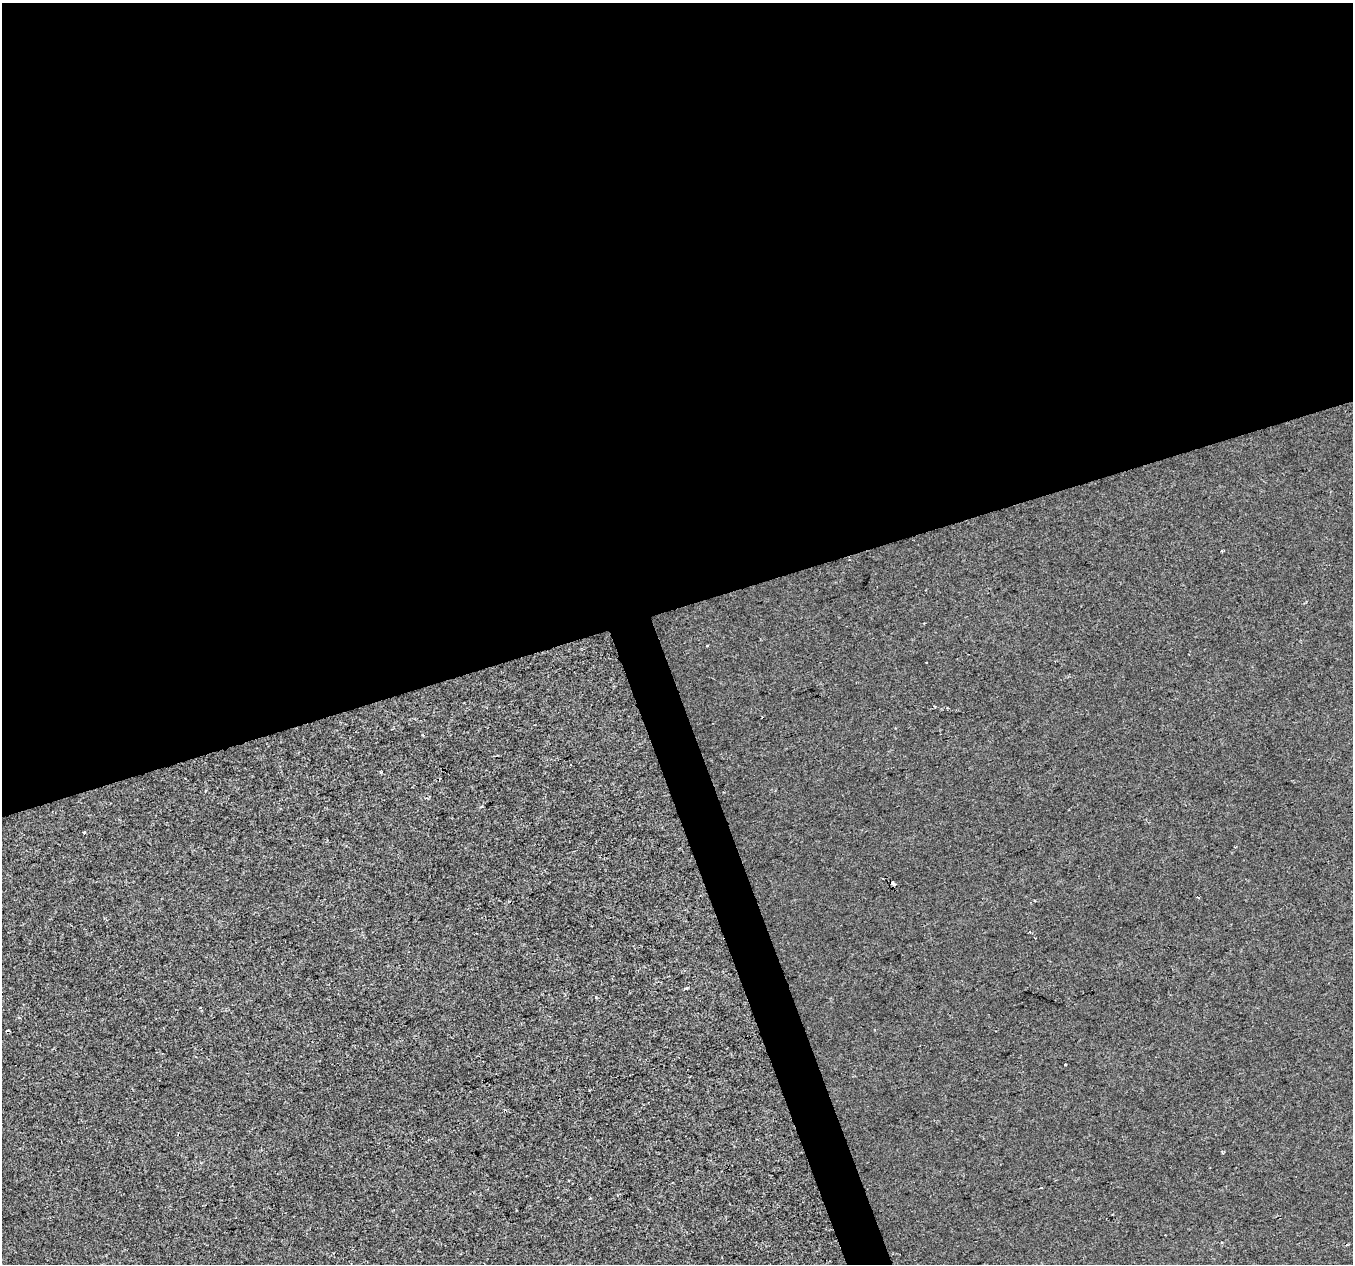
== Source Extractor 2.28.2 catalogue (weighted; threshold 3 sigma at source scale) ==
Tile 2 of 4 x 4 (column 2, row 1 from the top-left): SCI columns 1354-2704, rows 3906-5167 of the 5406 x 5232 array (HDU 1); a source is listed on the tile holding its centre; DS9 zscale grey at full resolution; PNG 1355 x 1266 px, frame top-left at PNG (2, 3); no overlay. Shown black and unused: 50% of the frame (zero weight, under 2 of 3 exposures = <1% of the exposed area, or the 3 px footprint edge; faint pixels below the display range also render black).
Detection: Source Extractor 2.28.2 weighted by HDU 2 'WHT'; one run over the whole footprint, this tile lists its part. Background 4.27e-04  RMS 0.0026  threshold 0.0116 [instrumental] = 3 sigma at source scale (4.5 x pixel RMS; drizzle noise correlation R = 1.50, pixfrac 1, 0.0396/0.0396 arcsec/px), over >= 5 px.
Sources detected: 12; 3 cosmic-ray / hot-pixel residue — not listed; the other 9 listed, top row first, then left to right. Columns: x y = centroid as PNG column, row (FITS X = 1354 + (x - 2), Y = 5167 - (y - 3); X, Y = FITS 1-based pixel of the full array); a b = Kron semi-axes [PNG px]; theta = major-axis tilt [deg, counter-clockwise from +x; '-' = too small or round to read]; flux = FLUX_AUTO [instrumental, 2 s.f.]
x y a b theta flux
707 646 3 2 - 0.59
926 663 3 3 - 0.81
481 807 4 3 - 0.23
84 832 3 3 - 0.37
893 883 5 3 - 3.3
1198 897 3 2 - 0.47
1065 1065 3 3 - 0.51
1222 1152 4 3 - 0.25
1221 1242 3 3 - 0.32
Overlapping masked pixels (flux is a lower limit): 1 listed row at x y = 893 883